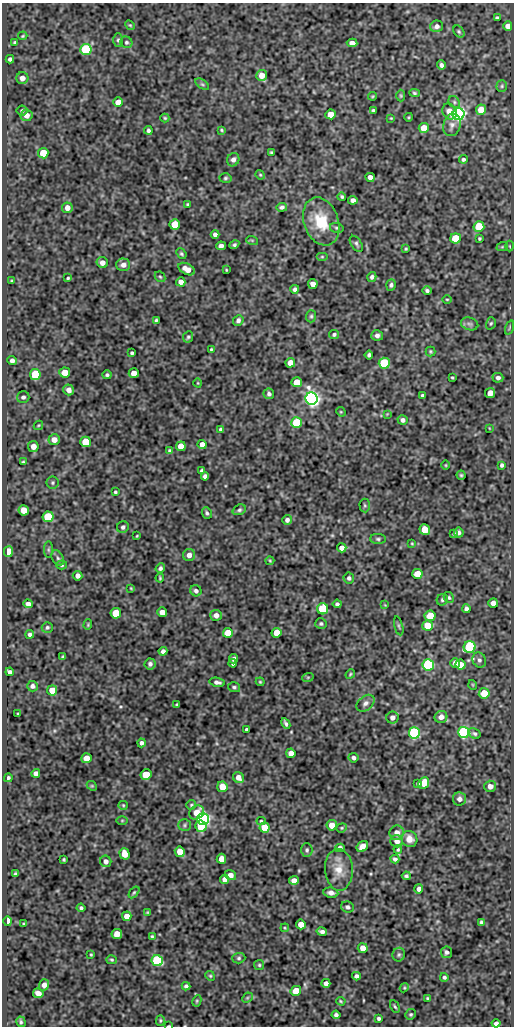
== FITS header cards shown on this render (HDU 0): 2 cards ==
NAXIS1  =                  512
NAXIS2  =                 1024

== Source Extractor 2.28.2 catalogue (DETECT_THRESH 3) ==
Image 512 x 1024 px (HDU 0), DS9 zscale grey, 1 PNG px = 1 image px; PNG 516 x 1028 px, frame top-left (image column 1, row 1024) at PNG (2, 3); each listed source drawn as its Kron ellipse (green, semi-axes under 4 px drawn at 4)
Background 215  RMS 0.77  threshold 2.31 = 3 sigma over >= 5 px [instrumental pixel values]
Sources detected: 294; all 294 listed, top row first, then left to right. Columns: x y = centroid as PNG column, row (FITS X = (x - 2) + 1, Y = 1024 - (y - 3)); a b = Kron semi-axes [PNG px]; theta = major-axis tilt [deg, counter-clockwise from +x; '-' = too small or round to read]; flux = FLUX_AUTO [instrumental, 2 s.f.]
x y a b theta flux
497 18 4 3 - 87
130 25 5 4 - 60
436 26 6 5 - 200
508 26 5 4 - 290
459 31 7 4 -50 84
23 36 4 3 - 51
118 40 7 5 90 100
126 42 6 5 - 98
15 43 3 3 - 73
352 43 5 4 - 280
86 49 5 5 - 3700
10 59 4 4 - 120
441 65 5 4 - 140
262 75 5 5 - 580
22 78 6 6 - 330
202 84 8 4 -35 80
502 86 6 5 - 92
414 93 5 4 - 76
373 96 4 3 - 52
401 96 6 4 -89 67
118 102 5 5 - 560
454 102 6 5 - 97
373 110 4 3 - 83
481 110 5 5 - 700
22 111 5 5 - 99
450 111 8 7 - 430
331 114 5 5 - 590
458 114 6 6 - 17000
26 115 6 6 - 350
409 117 4 3 - 44
165 118 4 4 - 59
391 118 3 3 - 44
452 125 11 8 73 280
424 128 5 5 - 730
148 130 4 3 - 110
222 130 4 3 - 58
271 152 3 2 - 56
43 153 5 5 - 1200
463 159 4 4 - 99
233 160 7 6 - 200
260 175 5 4 - 57
370 177 5 4 - 250
225 178 6 4 3 84
342 197 4 3 - 77
353 200 4 4 - 210
188 204 3 3 - 65
282 207 5 4 - 130
67 208 5 5 - 350
321 221 25 17 -70 1700
175 224 5 5 - 1100
479 227 5 5 - 2300
337 228 7 5 -13 89
215 234 4 4 - 180
456 238 5 5 - 1500
479 238 3 3 - 67
252 240 6 3 -18 54
356 244 9 5 -56 120
234 245 5 4 - 94
221 246 5 4 - 230
510 246 5 3 - 49
502 247 6 3 19 57
406 249 4 3 - 58
181 254 6 4 -50 85
322 257 6 4 0 61
102 263 5 5 - 280
123 265 7 6 - 260
187 269 9 5 -28 500
226 270 3 2 - 42
160 277 6 4 -43 72
372 277 5 4 - 140
68 278 4 3 - 64
12 281 3 2 - 53
181 282 4 4 - 300
313 284 5 4 - 310
391 285 5 4 - 120
295 289 4 4 - 140
427 291 4 3 - 110
447 299 4 3 - 46
311 316 6 5 - 92
156 320 3 3 - 62
238 320 6 5 - 150
491 323 6 4 72 78
470 324 9 6 -16 150
509 328 7 3 71 65
334 334 5 4 - 96
377 335 6 5 - 160
188 337 6 5 - 84
211 349 3 2 - 56
430 351 5 5 - 71
132 353 4 3 - 84
369 355 4 4 - 110
12 360 5 4 - 190
290 363 5 5 - 410
384 363 5 5 - 3600
65 372 5 5 - 570
134 373 5 5 - 530
35 374 5 5 - 3000
107 375 4 4 - 100
452 378 3 2 - 52
498 378 5 5 - 150
297 382 5 5 - 970
198 383 4 3 - 39
69 390 5 5 - 280
490 393 5 4 - 500
269 394 5 5 - 140
423 395 4 3 - 130
23 397 6 5 - 140
312 399 6 6 - 25000
341 412 5 4 - 50
387 414 4 4 - 42
403 420 5 4 - 160
296 423 5 5 - 2600
38 425 5 3 - 51
489 428 4 2 - 31
221 429 4 3 - 97
54 440 5 5 - 380
86 442 5 5 - 1300
202 444 4 4 - 350
33 446 5 5 - 370
181 446 5 5 - 600
169 451 4 3 - 79
23 462 3 3 - 56
446 465 5 3 - 47
502 465 4 3 - 100
202 471 4 3 - 96
461 475 4 4 - 69
205 476 4 4 - 180
53 483 6 6 - 96
115 492 3 3 - 74
365 505 7 5 -88 79
24 510 5 5 - 680
239 510 7 5 21 110
207 513 6 4 -64 97
48 517 5 5 - 2100
287 520 5 4 - 180
123 527 6 5 - 130
425 529 5 5 - 1200
459 533 5 5 - 150
454 534 4 3 - 64
137 536 3 2 - 42
378 539 8 5 -1 96
412 543 4 3 - 46
342 548 4 4 - 300
48 550 8 4 -90 93
8 552 5 4 - 1800
189 555 6 6 - 250
58 558 8 5 -60 140
270 561 4 4 - 50
62 565 5 4 - 84
160 568 5 4 - 120
417 574 5 5 - 720
77 576 5 5 - 210
160 578 4 2 - 65
349 578 5 5 - 130
131 588 3 3 - 44
196 591 6 5 - 150
449 598 6 5 - 83
442 600 6 5 - 100
493 603 5 5 - 280
28 604 5 4 - 260
337 604 4 3 - 95
385 605 4 4 - 41
323 609 5 5 - 1800
466 609 4 4 - 160
162 612 5 4 - 360
116 613 5 5 - 1500
216 615 6 5 - 290
430 616 5 5 - 1000
321 624 6 5 - 87
88 625 5 4 - 60
399 626 9 3 -75 72
427 626 5 5 - 1200
47 627 5 5 - 99
228 633 5 5 - 1100
277 633 5 5 - 750
30 634 4 3 - 130
470 647 6 6 - 5700
163 651 4 4 - 180
63 657 4 3 - 69
234 659 4 4 - 200
479 660 8 6 -61 160
233 663 4 4 - 130
455 663 5 5 - 330
150 664 5 5 - 160
428 665 5 5 - 7100
460 665 5 5 - 500
10 672 4 4 - 190
350 674 5 4 - 61
308 677 6 3 19 55
217 682 7 4 -10 160
260 682 4 3 - 55
473 685 5 3 - 45
32 686 5 5 - 150
234 687 6 4 -18 93
52 690 5 5 - 700
484 693 5 5 - 1100
365 703 10 7 40 210
177 705 3 3 - 63
18 714 3 2 - 49
392 717 6 6 - 210
441 717 6 6 - 300
286 723 6 3 -63 120
246 729 3 3 - 79
464 732 5 5 - 9300
414 733 5 5 - 6900
474 734 6 5 - 100
141 743 4 3 - 140
291 753 5 4 - 370
86 758 5 5 - 690
353 758 5 4 - 150
36 773 4 4 - 230
146 775 5 5 - 1300
238 777 6 5 - 340
8 778 4 3 - 89
418 783 4 3 - 82
424 783 6 5 - 620
92 786 5 4 - 63
490 786 6 5 - 280
222 787 5 5 - 810
459 799 6 6 - 230
123 805 5 4 - 62
191 805 5 5 - 72
197 812 8 6 42 700
203 819 6 5 - 17000
122 820 5 3 - 50
261 821 4 4 - 63
185 825 6 5 - 100
332 825 5 5 - 560
201 826 6 5 - 2300
264 828 5 5 - 1100
342 828 5 4 - 61
397 833 7 7 - 330
409 839 8 7 - 430
397 841 6 6 - 280
362 846 6 5 - 310
340 848 5 4 - 220
398 849 4 3 - 67
307 850 7 6 - 120
180 852 5 5 - 650
125 854 6 5 - 680
64 859 3 3 - 63
221 859 5 4 - 590
395 859 4 4 - 130
106 861 6 5 - 240
339 870 21 14 -86 830
16 874 4 3 - 100
231 875 5 5 - 280
406 876 4 3 - 93
224 879 4 4 - 210
294 880 5 4 - 310
419 889 4 4 - 220
134 892 7 4 53 86
331 893 7 5 -9 240
348 907 7 5 -17 120
81 908 4 3 - 95
148 912 4 3 - 57
127 916 5 4 - 400
8 921 5 3 - 770
481 922 4 3 - 91
23 924 4 2 - 40
301 924 5 5 - 770
285 928 4 3 - 51
322 932 5 4 - 160
117 934 5 5 - 600
152 936 4 3 - 61
363 948 5 5 - 450
447 952 6 5 - 150
91 955 3 2 - 48
399 955 7 6 - 100
239 958 6 5 - 100
111 960 5 4 - 64
157 961 6 5 - 5600
259 965 5 5 - 73
210 976 5 4 - 63
356 976 4 4 - 150
444 977 4 4 - 99
326 983 4 4 - 230
44 985 6 5 - 250
186 986 4 4 - 110
404 988 5 3 - 52
296 991 5 5 - 950
38 993 5 4 - 380
247 998 6 4 44 66
428 998 3 3 - 68
197 1001 6 4 63 65
341 1001 5 3 - 60
395 1007 6 3 -61 76
411 1014 5 5 - 85
336 1015 4 4 - 120
379 1018 4 3 - 98
160 1020 5 4 - 60
21 1022 5 4 - 82
496 1023 4 4 - 140
169 1026 3 2 - 46
At the frame edge (FLAGS 8, measured only in part): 1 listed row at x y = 169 1026

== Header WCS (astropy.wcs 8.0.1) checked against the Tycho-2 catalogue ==
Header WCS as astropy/WCSLIB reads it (CRVAL/CRPIX/CD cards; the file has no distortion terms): RA---SIN/DEC--SIN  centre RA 10:24:38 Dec -37:01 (156.16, -37.01 deg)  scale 1 arcsec/px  FOV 8.5' x 17.1'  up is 0 deg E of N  parity normal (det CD < 0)
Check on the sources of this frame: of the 60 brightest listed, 6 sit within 1.6 arcsec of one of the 10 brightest Tycho-2 stars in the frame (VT <= 12.63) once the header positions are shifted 0.21 arcsec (0.21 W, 0.00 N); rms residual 0.54 arcsec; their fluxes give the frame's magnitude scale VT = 22.14 - 2.5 log10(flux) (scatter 0.19 mag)
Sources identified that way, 6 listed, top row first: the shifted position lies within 1.6 arcsec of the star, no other Tycho-2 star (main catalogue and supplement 1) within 3.2 arcsec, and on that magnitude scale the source's flux lands within +1.5 / -3 mag of the star's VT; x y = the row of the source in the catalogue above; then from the Tycho-2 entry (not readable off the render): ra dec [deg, ICRS J2000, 3 dp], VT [Tycho-2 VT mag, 2 dp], TYC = Tycho-2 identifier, HIP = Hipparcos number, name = IAU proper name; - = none
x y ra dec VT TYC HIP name
458 114 156.090 -36.902 11.97 7196-728-1 - -
312 399 156.142 -36.980 11.60 7196-2585-1 - -
428 665 156.101 -37.055 12.35 7196-2583-1 - -
464 732 156.089 -37.073 11.99 7196-316-1 - -
414 733 156.106 -37.073 12.63 7196-2118-1 - -
203 819 156.179 -37.097 11.47 7196-2040-1 - -